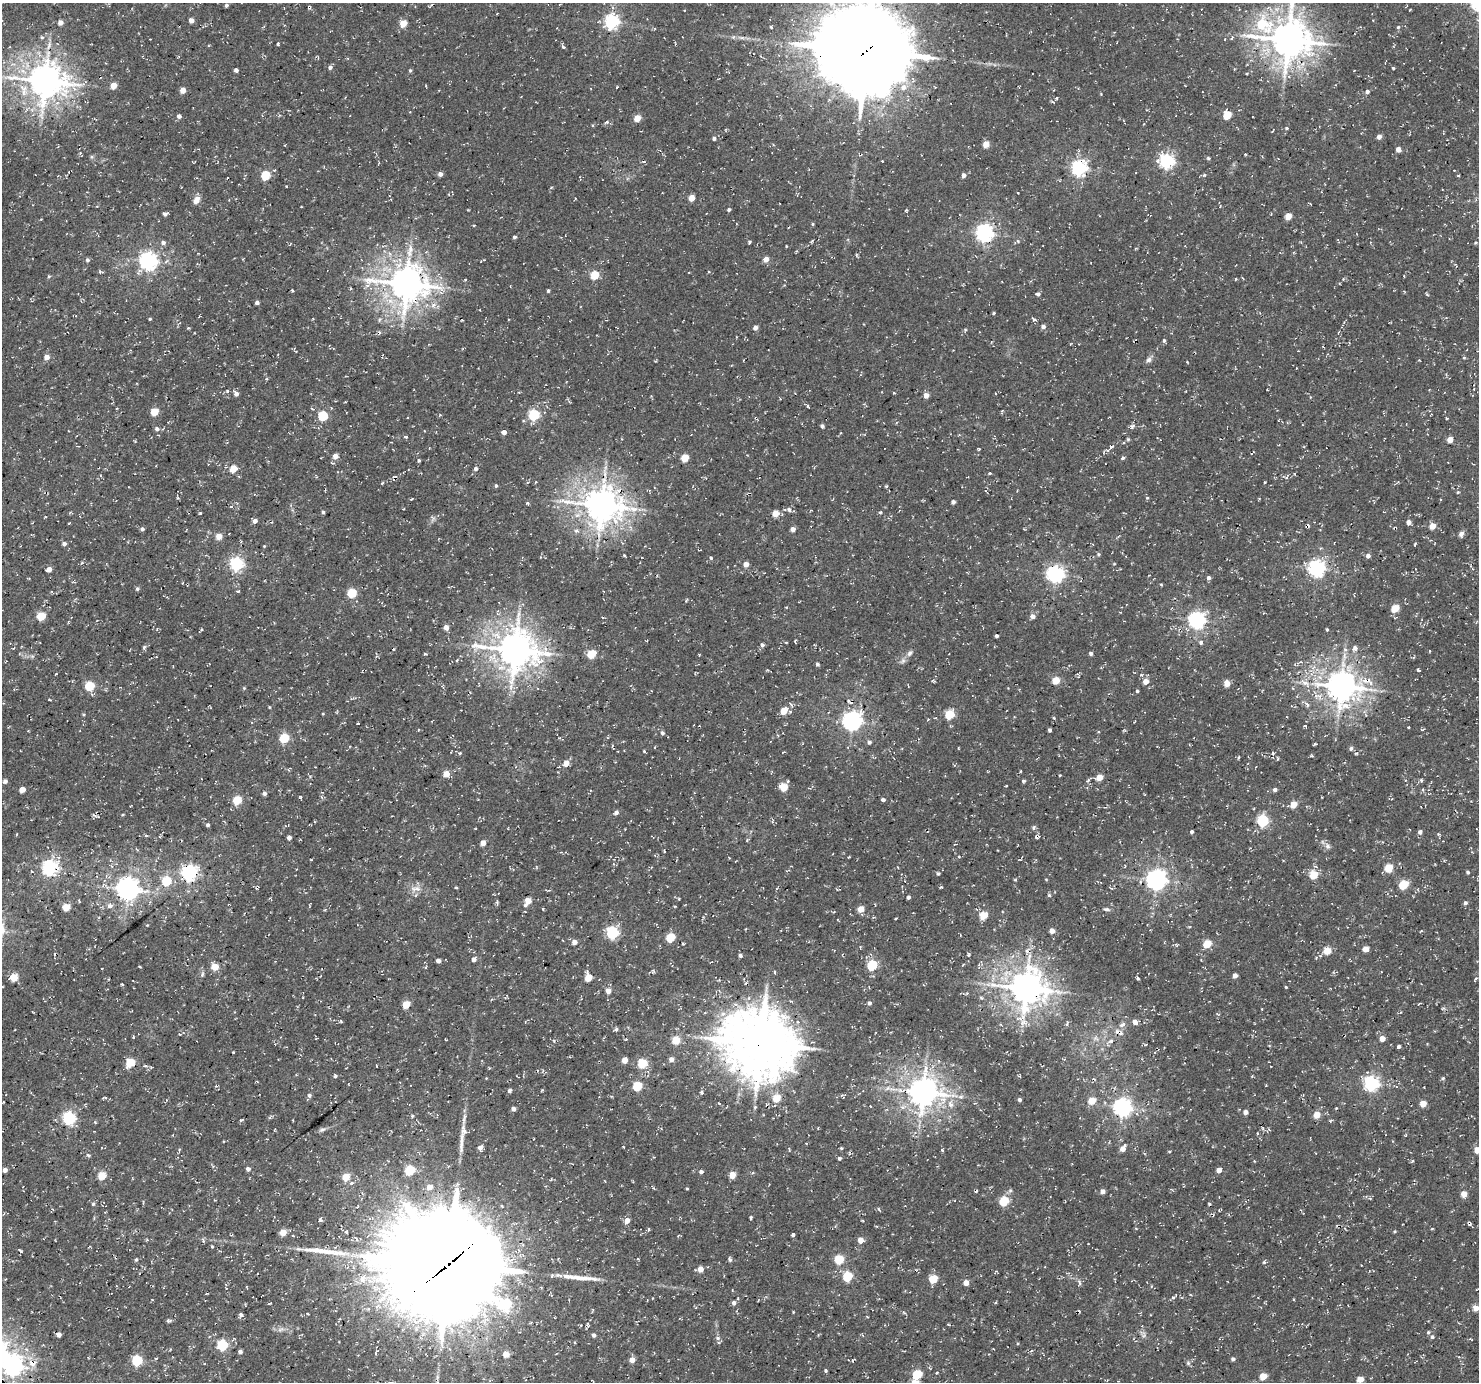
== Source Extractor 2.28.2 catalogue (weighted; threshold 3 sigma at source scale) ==
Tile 7 of 4 x 4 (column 3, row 2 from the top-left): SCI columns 3051-4527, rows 3072-4451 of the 6095 x 6076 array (HDU 1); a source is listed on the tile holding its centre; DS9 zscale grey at full resolution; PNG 1481 x 1384 px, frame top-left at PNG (2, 3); no overlay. Shown black and unused: <1% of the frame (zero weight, under 3 of 4 exposures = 8% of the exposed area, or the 3 px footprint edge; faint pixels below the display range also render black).
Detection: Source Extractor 2.28.2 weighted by HDU 2 'WHT'; one run over the whole footprint, this tile lists its part. Background 5.15e-04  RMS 0.0023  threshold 0.0104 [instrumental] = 3 sigma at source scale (4.5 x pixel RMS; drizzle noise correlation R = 1.50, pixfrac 1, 0.0396/0.0396 arcsec/px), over >= 5 px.
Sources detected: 448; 8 cosmic-ray / hot-pixel residue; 3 long thin detections or spike segments (spike, bleed or trail) — not listed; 1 inside a brighter listed object's ellipse — not listed separately; the other 436 listed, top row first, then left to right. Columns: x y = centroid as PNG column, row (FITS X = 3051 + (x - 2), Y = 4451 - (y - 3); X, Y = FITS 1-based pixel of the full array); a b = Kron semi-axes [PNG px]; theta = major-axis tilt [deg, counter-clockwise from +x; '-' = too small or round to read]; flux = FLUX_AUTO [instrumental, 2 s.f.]
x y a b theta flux
226 5 5 4 - 0.54
497 14 3 2 - 0.18
191 20 4 4 - 1.1
60 22 4 4 - 1.5
611 22 6 6 - 56
403 23 5 4 - 4.6
1262 24 29 20 21 15
771 27 5 4 - 0.29
1398 27 5 5 - 0.34
42 37 5 4 - 0.36
1232 38 5 3 - 0.25
1288 40 12 11 - 650
563 47 7 4 -65 0.45
866 50 32 29 -19 2800
330 67 5 4 - 0.66
1393 68 3 3 - 0.26
236 70 4 4 - 0.73
410 70 4 4 - 0.34
45 81 11 10 - 520
114 85 5 4 - 3.3
426 86 3 2 - 0.18
617 87 3 3 - 0.2
903 87 8 8 - 1.5
183 90 4 4 - 2.3
1367 91 4 4 - 0.7
1227 115 5 5 - 7
179 116 5 5 - 0.69
637 118 4 4 - 4.5
606 122 5 3 - 0.39
1287 128 5 4 - 0.26
1273 131 5 2 - 0.17
1379 137 4 4 - 1.3
714 138 4 4 - 0.59
986 144 5 4 - 3.2
1398 149 4 4 - 1.5
1245 154 3 2 - 0.22
92 157 6 4 90 0.34
1208 158 4 4 - 0.34
882 161 2 2 - 0.21
1166 161 6 6 - 53
644 162 5 3 - 0.32
1079 168 6 6 - 65
274 170 4 4 - 0.27
440 174 4 4 - 1.1
265 175 5 5 - 10
963 175 5 4 - 0.82
1458 175 3 2 - 0.34
286 186 3 2 - 0.17
692 198 4 4 - 3.4
196 200 9 6 54 1.6
1311 204 4 2 - 0.15
729 210 3 3 - 0.52
165 214 4 4 - 0.73
1288 216 5 4 - 3.5
812 224 5 3 - 0.27
474 225 4 2 - 0.17
984 233 7 6 - 91
514 237 4 4 - 0.49
1018 241 5 4 - 0.35
749 242 3 3 - 0.33
1475 242 4 3 - 0.25
163 243 6 5 - 0.74
786 246 3 2 - 0.16
410 251 21 8 79 2.8
766 259 5 5 - 1.6
87 260 5 4 - 0.52
148 261 6 6 - 98
481 261 3 2 - 0.15
100 272 5 4 - 0.38
709 272 4 4 - 0.27
594 275 5 5 - 8.9
49 276 5 3 - 0.26
1343 279 4 3 - 0.2
406 284 11 10 - 520
351 288 4 3 - 0.22
292 290 3 2 - 0.28
548 291 3 3 - 0.38
1038 294 5 4 - 0.57
257 302 4 3 - 0.68
994 313 3 3 - 0.33
150 319 3 3 - 0.3
1033 319 6 3 -53 0.54
379 320 7 3 71 0.34
1043 326 5 4 - 0.83
188 328 3 3 - 0.24
755 328 4 4 - 1.1
965 330 4 4 - 0.28
1164 340 5 4 - 0.41
46 357 5 4 - 1.9
1464 358 4 4 - 0.27
1149 360 9 6 62 0.84
1419 360 3 3 - 0.16
236 394 6 5 - 1
926 395 5 4 - 1.6
112 403 3 2 - 0.22
807 406 4 3 - 0.31
312 409 4 3 - 0.24
154 412 5 5 - 6.8
534 415 5 5 - 20
323 416 5 5 - 14
822 426 4 4 - 0.53
1132 427 9 4 46 0.6
157 429 6 5 - 0.61
504 432 4 4 - 1.3
405 437 5 3 - 0.34
1128 439 5 4 - 0.28
1450 440 4 4 - 2.6
1111 447 5 4 - 0.52
979 449 3 3 - 0.31
335 456 5 4 - 1.9
685 458 5 5 - 5.8
1123 458 4 3 - 0.83
419 460 4 3 - 0.33
233 469 5 4 - 4.7
476 469 5 5 - 0.6
990 473 3 3 - 0.27
1286 477 6 5 - 0.48
394 478 9 4 65 0.48
535 482 4 2 - 0.22
1264 482 3 2 - 0.24
382 483 5 3 - 0.25
496 486 4 3 - 0.36
1458 492 4 4 - 0.32
1147 498 5 5 - 0.29
953 502 4 4 - 0.69
527 503 5 4 - 0.35
601 505 11 10 - 540
403 509 3 2 - 0.15
789 510 7 4 -62 0.48
323 512 4 3 - 0.41
775 513 5 4 - 3.4
45 517 4 2 - 0.16
255 521 4 4 - 1.1
1409 522 4 4 - 1.3
1432 526 4 4 - 3.1
142 529 4 4 - 0.6
793 529 4 4 - 1.2
1461 534 7 6 - 0.86
219 536 5 5 - 2.5
64 544 5 4 - 0.67
1415 544 4 3 - 0.25
264 546 4 3 - 0.19
1099 554 5 4 - 0.32
624 555 3 3 - 0.27
1368 556 4 4 - 0.93
711 558 5 4 - 0.31
236 564 6 6 - 45
746 564 4 4 - 1.9
1114 564 4 2 - 0.17
1317 568 6 6 - 81
49 569 4 4 - 1.7
1055 574 6 6 - 71
1209 578 4 4 - 0.63
137 589 4 4 - 0.44
238 591 4 4 - 0.26
352 593 5 5 - 11
1395 608 5 5 - 6
41 616 5 5 - 7.8
1033 616 6 6 - 0.98
602 617 4 2 - 0.17
1197 620 6 6 - 79
446 627 5 5 - 1.1
1327 629 3 3 - 0.28
201 630 8 3 45 0.31
996 636 3 3 - 0.51
795 640 4 3 - 0.24
786 642 4 2 - 0.19
1201 643 5 5 - 0.5
762 645 5 4 - 0.55
144 647 7 4 64 0.44
1355 648 6 6 - 0.78
1345 649 6 5 - 0.48
515 650 12 11 - 570
910 653 9 6 57 0.78
1091 653 4 4 - 0.54
425 654 4 3 - 0.2
591 654 5 5 - 8.4
903 661 9 6 51 0.73
5 662 3 2 - 0.21
817 664 4 4 - 0.46
1418 670 4 3 - 0.35
56 674 3 2 - 0.19
1056 680 5 5 - 5.4
1146 681 5 5 - 2.3
1227 683 5 4 - 2.6
1305 683 15 6 -36 1.6
89 686 5 5 - 12
1341 686 9 9 - 420
244 688 5 4 - 0.24
1137 691 4 4 - 0.31
49 699 2 2 - 0.21
791 705 7 4 -62 0.46
784 711 5 5 - 4.5
323 714 3 3 - 0.19
949 714 5 5 - 10
1054 718 4 3 - 0.26
852 721 7 7 - 110
357 723 3 2 - 0.24
1050 730 4 3 - 0.53
1098 732 4 2 - 0.22
662 733 5 4 - 0.48
284 738 5 5 - 14
869 742 5 4 - 0.64
1315 744 4 3 - 0.29
612 746 5 2 - 0.27
655 747 3 2 - 0.18
1351 748 6 5 - 0.47
644 751 4 4 - 0.25
460 753 5 4 - 0.29
1273 753 5 5 - 0.54
1357 753 5 3 - 0.27
1311 756 5 3 - 0.27
1239 757 5 2 - 0.25
566 763 7 6 - 1.8
446 774 5 4 - 3.3
1060 775 3 2 - 0.19
310 777 5 4 - 0.25
1099 777 5 4 - 3.6
1088 780 6 3 36 0.42
5 781 4 4 - 0.8
788 781 4 4 - 0.27
1023 781 4 3 - 0.42
1421 781 6 3 -82 0.29
1006 786 3 2 - 0.22
784 787 5 5 - 6.7
22 790 5 4 - 2.1
1275 790 5 4 - 0.68
264 793 4 4 - 0.74
237 800 5 5 - 9.3
883 800 4 3 - 0.69
1293 804 5 4 - 4.1
616 812 5 4 - 0.83
1263 821 6 5 - 28
208 825 4 3 - 0.5
1192 832 3 3 - 0.5
1420 832 5 5 - 0.77
146 836 5 3 - 0.26
289 837 4 4 - 0.74
483 843 4 4 - 2.3
1328 846 8 6 -49 0.79
664 851 3 2 - 0.29
959 857 4 2 - 0.22
50 868 6 6 - 70
1388 868 5 5 - 6.8
1468 872 4 3 - 0.37
189 873 6 6 - 72
938 873 4 4 - 0.38
1313 875 5 5 - 7.6
1046 879 4 3 - 0.17
1015 880 4 3 - 0.25
1156 880 7 7 - 140
166 881 5 5 - 12
1403 885 5 5 - 10
941 887 3 3 - 0.3
456 888 3 2 - 0.38
127 889 7 7 - 200
416 889 19 6 8 1.6
1049 895 5 5 - 0.35
908 897 4 3 - 0.55
79 901 5 2 - 0.2
528 901 6 4 58 3.9
497 903 6 4 -89 0.35
1465 903 5 5 - 0.56
110 906 7 5 25 0.78
66 907 5 5 - 6.2
543 909 4 3 - 0.22
861 909 5 4 - 3.1
1107 909 9 4 -9 0.51
525 911 3 2 - 0.15
983 915 5 5 - 5.6
895 919 3 2 - 0.21
147 925 3 3 - 0.17
1052 931 4 4 - 1.5
1421 931 4 2 - 0.2
612 932 6 5 - 30
670 937 5 5 - 11
574 942 5 4 - 1.5
683 944 3 3 - 0.25
1207 944 5 5 - 7.8
1176 945 7 3 -52 0.32
1366 949 4 4 - 2.8
1327 951 5 5 - 5.2
740 955 5 4 - 0.51
474 959 5 4 - 1.1
438 961 4 4 - 1
872 965 5 5 - 15
139 966 4 2 - 0.2
215 967 5 4 - 5.2
775 972 5 3 - 0.26
202 974 7 5 70 0.48
1235 976 4 4 - 1.4
14 977 5 5 - 7.1
588 978 5 4 - 4.7
1137 978 5 3 - 0.31
1475 979 4 3 - 0.31
746 983 4 3 - 0.34
122 984 3 2 - 0.27
1286 987 3 3 - 0.41
1026 988 10 9 - 540
608 991 4 4 - 2
981 998 5 4 - 0.33
869 1003 5 4 - 0.56
406 1004 5 4 - 6.6
1443 1008 6 3 3 0.29
1217 1014 6 3 -38 0.27
1135 1022 5 4 - 1.6
1122 1024 11 6 32 1.1
616 1029 6 5 - 0.45
1121 1034 5 3 - 0.29
133 1037 5 3 - 0.21
1382 1039 5 5 - 1.7
446 1040 3 2 - 0.16
676 1040 5 5 - 6.6
554 1041 4 4 - 0.29
1111 1041 8 6 15 0.75
760 1043 23 20 -24 1400
1398 1047 5 4 - 0.4
233 1052 3 2 - 0.28
671 1059 5 4 - 1.6
624 1060 5 4 - 2.4
130 1062 5 5 - 9.1
642 1063 5 5 - 11
145 1065 5 3 - 0.33
335 1076 5 4 - 0.39
1443 1078 5 4 - 0.34
1371 1083 6 6 - 58
637 1086 5 5 - 11
509 1090 5 4 - 0.57
923 1092 9 9 - 400
702 1093 4 4 - 0.39
309 1095 5 5 - 0.51
961 1097 7 5 6 0.61
776 1098 5 5 - 6.7
1019 1100 4 4 - 0.55
1092 1101 5 5 - 4.6
719 1103 4 3 - 0.21
1423 1103 5 4 - 3.3
951 1104 9 6 -50 1.2
1122 1107 7 6 - 110
1336 1108 3 3 - 0.18
513 1109 4 4 - 0.71
1245 1112 4 4 - 1.4
1317 1115 5 5 - 3.4
412 1116 4 4 - 0.29
69 1118 6 6 - 38
95 1122 4 3 - 0.28
818 1128 3 3 - 0.18
322 1130 10 5 26 0.65
1258 1133 4 2 - 0.28
624 1147 4 2 - 0.17
480 1148 5 5 - 1
841 1148 3 3 - 0.27
1123 1149 6 4 57 2.1
942 1150 5 4 - 0.32
1477 1150 6 5 - 2.6
1170 1152 4 2 - 0.27
88 1155 6 4 -30 0.37
839 1158 5 3 - 0.38
248 1169 4 4 - 0.95
5 1170 4 4 - 1.2
410 1170 5 5 - 13
1219 1170 4 4 - 1.6
701 1172 4 4 - 0.71
732 1175 5 4 - 3.6
102 1176 5 5 - 8
346 1177 5 4 - 5.5
351 1183 6 4 42 0.45
430 1187 7 6 - 1.8
687 1189 3 3 - 0.22
976 1191 4 2 - 0.3
1102 1191 5 5 - 0.88
1464 1194 5 5 - 2.4
1370 1198 5 3 - 0.24
1004 1201 5 5 - 12
93 1204 5 5 - 0.33
1209 1204 4 3 - 0.27
879 1210 5 3 - 0.29
751 1217 3 3 - 0.33
320 1220 5 4 - 0.53
627 1221 5 5 - 1.7
1432 1229 4 3 - 0.22
1395 1231 5 3 - 0.22
283 1232 5 4 - 3.8
346 1232 4 3 - 0.31
793 1234 3 3 - 0.54
357 1239 7 4 -57 0.52
860 1240 5 5 - 2.2
203 1241 5 3 - 0.32
212 1246 4 3 - 0.23
21 1251 5 2 - 0.32
136 1259 5 4 - 0.36
638 1259 4 3 - 0.2
730 1259 6 4 -57 0.51
839 1260 5 5 - 12
1264 1262 5 4 - 0.29
449 1264 45 38 -18 5600
700 1269 5 4 - 2.4
847 1276 5 5 - 13
362 1279 12 10 59 2.2
933 1279 5 5 - 8.9
1079 1282 9 4 -69 0.52
966 1283 4 4 - 2
1173 1297 5 3 - 0.33
652 1298 3 2 - 0.16
269 1303 5 2 - 0.25
734 1303 6 6 - 0.77
1476 1308 5 4 - 2.6
450 1311 10 9 - 120
793 1312 3 2 - 0.21
307 1313 3 2 - 0.19
904 1313 6 3 -20 0.26
241 1315 6 5 - 0.62
867 1317 3 2 - 0.2
280 1329 10 5 21 0.77
1428 1332 5 4 - 0.32
1143 1334 11 7 -52 0.85
58 1335 4 4 - 1.3
594 1335 4 4 - 0.67
1432 1337 5 4 - 0.43
718 1338 6 5 - 0.52
233 1339 7 3 45 0.28
222 1345 5 5 - 20
1031 1351 5 3 - 0.24
240 1352 4 4 - 0.59
506 1354 4 4 - 2.9
1233 1359 4 3 - 0.57
137 1360 5 5 - 18
632 1360 5 4 - 2.2
32 1363 8 7 - 2
1188 1363 6 5 - 0.45
13 1366 8 7 - 98
826 1370 3 3 - 0.34
937 1372 4 2 - 0.2
917 1374 5 5 - 11
1263 1376 5 5 - 4.8
1360 1379 5 4 - 3.3
Overlapping masked pixels (flux is a lower limit): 11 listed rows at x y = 866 50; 394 478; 1341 686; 852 721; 189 873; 1026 988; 760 1043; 923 1092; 449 1264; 32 1363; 13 1366
Isophote crosses this tile's border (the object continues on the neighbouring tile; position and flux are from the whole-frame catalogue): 5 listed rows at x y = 1288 40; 866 50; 1477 1150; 1476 1308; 13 1366
Unlisted compact peaks at least as high as the median listed source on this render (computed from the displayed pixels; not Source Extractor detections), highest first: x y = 880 512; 241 1120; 1204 175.